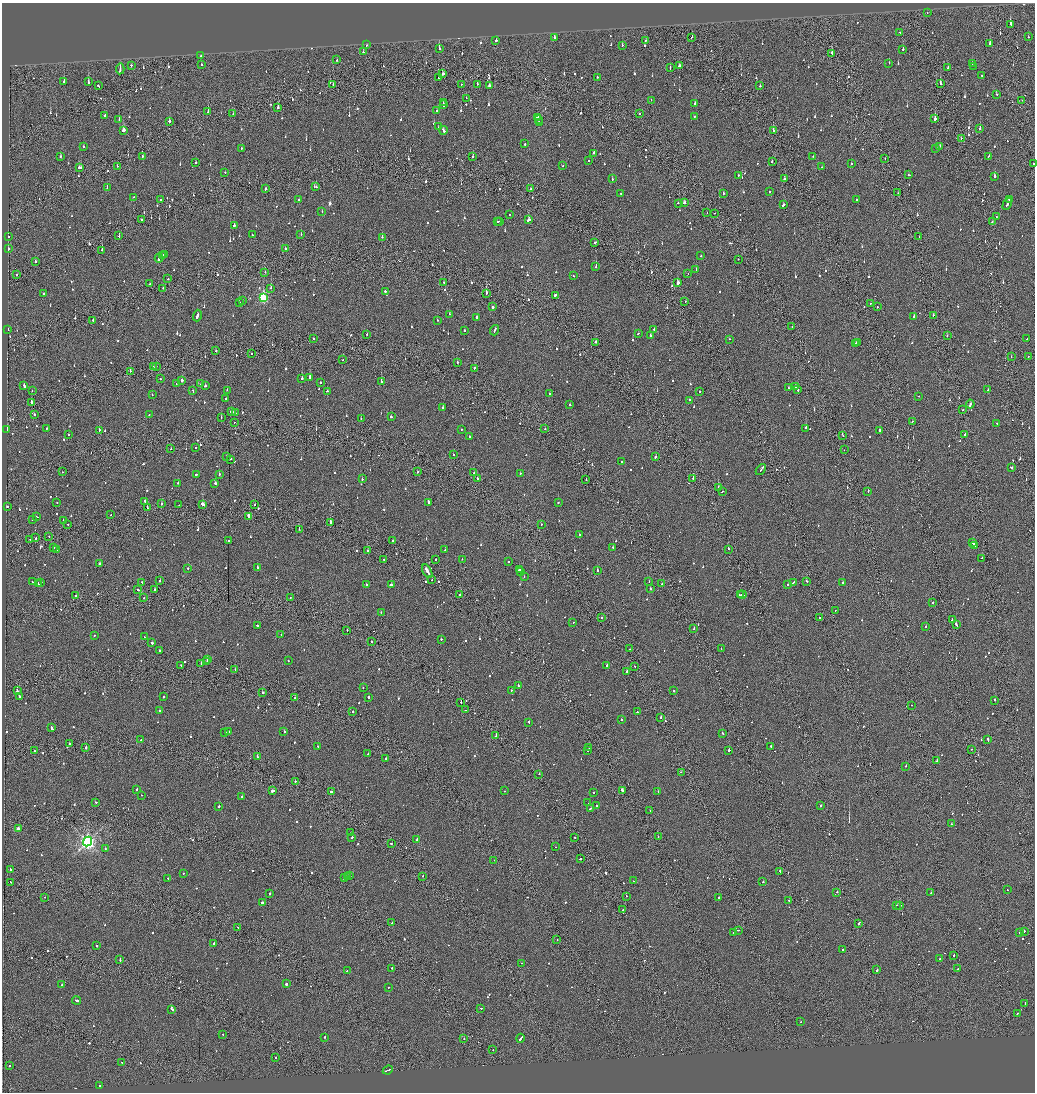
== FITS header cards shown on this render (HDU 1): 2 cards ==
NAXIS1  =                 2065
NAXIS2  =                 2180

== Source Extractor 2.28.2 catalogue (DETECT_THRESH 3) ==
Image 2065 x 2180 px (HDU 1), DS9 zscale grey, zoomed out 1/2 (1 PNG px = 2 x 2 image px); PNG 1037 x 1094 px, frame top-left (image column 1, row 2179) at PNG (2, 3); each listed source drawn as its Kron ellipse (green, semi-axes under 4 px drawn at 4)
Background -0.0993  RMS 0.063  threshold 0.188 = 3 sigma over >= 5 px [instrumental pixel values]
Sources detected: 1227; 74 cannot appear on this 1/2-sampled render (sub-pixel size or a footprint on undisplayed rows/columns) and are neither listed nor drawn; of the other 1153, the 500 brightest by FLUX_AUTO listed and drawn (653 fainter detections omitted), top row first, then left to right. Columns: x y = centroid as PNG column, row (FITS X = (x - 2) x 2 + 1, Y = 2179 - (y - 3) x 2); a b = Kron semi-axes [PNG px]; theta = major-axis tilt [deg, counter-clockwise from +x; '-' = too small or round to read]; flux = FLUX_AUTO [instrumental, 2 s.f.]
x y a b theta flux
927 13 2 1 - 46
1010 24 3 3 - 420
900 32 2 1 - 56
692 37 2 1 - 57
1028 37 2 2 - 150
554 38 2 2 - 250
646 40 2 2 - 46
496 41 2 2 - 180
990 44 3 2 - 140
367 45 2 2 - 49
622 45 2 2 - 79
439 48 2 2 - 140
903 49 2 2 - 120
363 52 2 2 - 200
832 53 2 1 - 140
201 56 2 2 - 71
337 60 2 2 - 60
889 63 2 2 - 96
972 63 2 2 - 85
201 64 2 2 - 55
131 65 2 2 - 86
679 66 2 2 - 63
974 66 2 2 - 53
670 68 3 2 - 68
948 68 2 2 - 72
120 69 5 2 - 290
443 74 3 2 - 90
982 76 2 2 - 81
597 77 2 2 - 130
438 78 2 1 - 130
64 82 3 2 - 73
88 82 2 2 - 110
940 83 2 2 - 240
333 84 2 2 - 65
461 84 2 1 - 53
477 84 2 2 - 98
98 86 3 2 - 86
489 86 2 2 - 52
760 86 2 2 - 51
996 94 2 2 - 58
466 98 2 1 - 290
651 100 2 2 - 48
1022 100 2 2 - 64
443 102 2 1 - 140
694 103 2 2 - 48
443 105 2 2 - 200
278 107 3 2 - 110
437 111 2 2 - 45
208 112 2 2 - 89
233 114 2 1 - 45
639 114 3 2 - 94
105 115 2 2 - 83
537 117 3 2 - 210
694 117 2 2 - 110
935 119 2 2 - 970
119 120 2 2 - 220
538 120 3 2 - 140
169 121 2 2 - 220
539 122 3 2 - 130
438 127 2 1 - 120
980 129 2 2 - 290
123 130 3 2 - 620
443 130 4 2 - 230
773 131 2 2 - 140
961 138 2 1 - 50
525 144 2 2 - 58
940 146 2 2 - 78
83 147 2 2 - 49
242 148 2 2 - 140
936 148 3 2 - 110
594 153 2 2 - 370
60 156 2 2 - 54
142 156 2 2 - 95
813 156 2 2 - 120
989 156 2 2 - 69
473 157 2 2 - 74
885 158 2 1 - 150
589 160 2 2 - 81
772 162 2 2 - 280
196 163 2 2 - 120
851 164 2 2 - 92
1033 164 2 1 - 73
117 166 2 1 - 56
562 166 2 2 - 47
80 167 4 2 - 170
821 167 2 2 - 79
225 172 2 2 - 82
738 175 2 2 - 70
909 175 3 2 - 120
995 176 2 2 - 240
612 179 2 2 - 120
785 179 2 2 - 76
107 187 4 2 - 68
316 187 2 2 - 48
266 188 2 1 - 71
531 188 2 1 - 51
769 192 2 2 - 46
621 193 2 2 - 87
723 193 2 2 - 50
898 193 2 1 - 110
134 197 2 1 - 63
160 200 2 2 - 57
299 200 2 2 - 330
856 200 2 2 - 83
1009 200 2 2 - 83
678 203 2 2 - 170
684 203 3 2 - 120
1007 204 6 2 63 280
783 205 3 2 - 110
322 211 2 2 - 53
707 213 2 1 - 110
715 213 2 1 - 52
509 214 2 2 - 47
996 216 2 2 - 52
141 219 2 1 - 55
528 220 3 2 - 130
500 221 2 2 - 57
992 221 2 2 - 110
497 222 2 2 - 110
234 225 2 2 - 90
301 234 2 2 - 56
252 235 2 2 - 47
8 236 2 2 - 120
119 236 2 2 - 110
382 237 2 2 - 46
919 237 2 1 - 53
595 242 3 2 - 77
8 249 2 2 - 68
285 249 2 2 - 49
102 250 2 2 - 120
165 254 2 2 - 79
162 255 4 2 - 160
701 256 2 2 - 77
159 258 4 2 - 210
738 259 2 2 - 49
35 261 2 2 - 59
596 267 2 2 - 120
696 270 2 1 - 120
265 272 2 1 - 63
688 273 2 2 - 70
16 274 2 2 - 48
573 276 2 2 - 110
168 279 2 2 - 110
444 283 2 2 - 120
678 283 3 2 - 150
149 284 2 2 - 58
163 288 2 1 - 230
271 288 2 2 - 250
385 291 3 2 - 120
44 293 2 2 - 86
486 293 3 2 - 300
556 295 3 2 - 110
263 298 4 3 - 1200
242 300 2 2 - 66
685 301 2 2 - 53
239 302 2 2 - 350
870 303 2 1 - 110
492 307 2 2 - 1300
878 307 2 2 - 120
449 314 2 2 - 55
197 315 6 2 73 220
933 315 2 2 - 130
914 316 2 2 - 92
477 317 2 2 - 100
93 320 2 1 - 160
437 320 2 2 - 120
792 327 2 1 - 75
8 329 2 2 - 170
654 329 2 2 - 57
464 330 2 2 - 57
495 330 5 2 - 120
638 333 2 2 - 110
367 334 2 1 - 78
650 336 2 2 - 80
947 336 2 1 - 46
313 338 2 2 - 45
729 339 2 2 - 280
1027 339 2 1 - 59
596 342 2 1 - 180
858 342 2 2 - 70
855 343 3 2 - 71
216 351 2 1 - 49
251 353 2 1 - 66
1011 357 2 1 - 59
1028 357 2 2 - 52
343 360 2 1 - 48
457 362 2 2 - 57
156 366 2 2 - 100
153 367 2 1 - 45
474 368 3 2 - 56
130 371 2 1 - 100
310 377 3 2 - 280
302 378 2 2 - 250
160 379 2 2 - 54
182 380 2 2 - 1200
381 381 2 2 - 270
320 382 2 2 - 77
177 383 2 2 - 55
201 384 2 2 - 54
24 386 2 2 - 160
205 386 2 2 - 62
796 387 3 2 - 140
788 388 2 1 - 190
797 389 3 2 - 160
32 390 2 2 - 58
227 390 2 2 - 46
988 390 2 2 - 47
193 391 3 2 - 150
327 391 2 2 - 64
699 392 2 2 - 53
549 394 2 2 - 74
152 395 2 2 - 49
919 396 2 2 - 61
226 399 2 2 - 59
689 400 2 2 - 130
31 402 2 2 - 320
970 404 4 2 - 150
570 405 2 2 - 370
443 407 2 2 - 90
963 409 2 1 - 45
232 412 3 2 - 340
235 413 2 1 - 120
34 414 2 2 - 260
149 414 2 2 - 47
391 417 2 2 - 99
221 418 2 1 - 47
361 419 2 2 - 52
234 422 2 1 - 56
912 422 3 2 - 55
997 424 2 2 - 81
47 428 2 2 - 47
806 428 2 2 - 160
7 429 2 2 - 110
461 429 2 2 - 52
545 429 2 1 - 71
99 430 2 2 - 78
880 430 2 2 - 81
68 434 2 1 - 130
965 434 2 2 - 160
843 435 2 1 - 50
469 437 2 2 - 67
195 447 2 2 - 80
171 449 2 2 - 50
844 450 2 1 - 46
453 455 2 2 - 58
227 456 3 2 - 120
655 457 2 2 - 94
230 459 3 2 - 71
622 462 2 2 - 50
1012 468 2 2 - 92
761 470 6 1 51 540
62 472 2 1 - 51
418 472 2 2 - 53
474 472 2 1 - 150
520 473 2 2 - 120
196 474 3 2 - 83
219 475 2 2 - 97
477 478 2 2 - 78
693 478 2 2 - 110
362 479 2 2 - 97
586 479 2 2 - 62
178 483 2 2 - 50
215 483 2 2 - 300
718 488 3 2 - 370
723 491 2 1 - 120
868 491 3 2 - 99
57 502 2 2 - 45
145 502 4 2 - 150
428 502 3 2 - 130
558 502 2 2 - 85
161 503 3 2 - 77
203 504 4 3 - 140
179 505 2 1 - 78
255 505 2 2 - 67
7 506 2 2 - 79
147 508 3 2 - 76
111 514 2 1 - 150
249 516 3 2 - 140
36 517 3 2 - 98
32 519 2 2 - 58
63 520 2 2 - 57
330 523 2 2 - 1100
67 524 2 2 - 51
541 525 2 2 - 100
299 529 2 2 - 63
579 535 2 2 - 150
49 536 2 1 - 92
35 538 2 2 - 73
30 539 2 1 - 47
229 541 2 2 - 75
393 541 2 2 - 58
973 542 3 2 - 250
974 545 3 1 - 130
54 547 2 1 - 66
613 547 2 2 - 70
728 549 2 2 - 87
57 550 2 1 - 260
445 550 2 2 - 50
368 551 2 2 - 97
982 558 2 1 - 51
384 559 2 1 - 84
436 559 2 2 - 100
462 559 2 1 - 49
508 562 2 2 - 150
100 564 2 2 - 49
257 567 3 2 - 180
188 568 2 2 - 57
519 570 2 2 - 150
597 570 2 2 - 470
427 571 7 2 -61 500
520 572 2 1 - 87
524 577 2 2 - 61
432 580 2 1 - 63
160 581 2 2 - 170
806 581 2 2 - 72
32 582 2 2 - 66
41 582 2 2 - 47
142 582 2 2 - 58
649 582 2 1 - 45
843 582 2 2 - 62
793 583 3 1 - 110
38 584 3 2 - 140
662 584 2 1 - 120
366 585 2 2 - 53
391 585 2 2 - 100
788 585 2 2 - 210
138 589 2 1 - 230
650 589 2 2 - 100
154 590 2 2 - 46
740 594 3 2 - 78
742 594 4 1 - 140
460 595 2 2 - 230
76 596 2 1 - 180
290 597 2 1 - 46
144 598 2 2 - 65
933 602 2 2 - 47
835 611 2 1 - 50
381 612 2 2 - 45
602 617 2 1 - 250
819 617 2 2 - 62
952 620 2 2 - 55
573 623 2 1 - 120
956 624 3 2 - 150
257 625 2 2 - 110
926 627 2 2 - 200
694 628 2 2 - 45
347 630 2 1 - 56
94 635 2 2 - 57
281 635 2 1 - 69
144 637 2 2 - 46
441 639 2 2 - 110
371 642 2 1 - 310
152 643 2 2 - 170
630 649 2 1 - 78
721 649 2 1 - 51
160 650 2 2 - 47
207 659 2 2 - 81
207 661 2 1 - 75
288 661 2 2 - 47
201 664 2 1 - 62
181 665 2 1 - 68
607 665 2 2 - 270
635 666 2 2 - 61
235 669 2 2 - 63
627 671 2 2 - 470
518 686 3 2 - 280
363 687 2 2 - 46
17 691 2 2 - 150
511 691 2 2 - 50
674 691 2 2 - 77
263 693 2 2 - 100
19 696 3 2 - 110
164 697 2 2 - 130
368 697 3 2 - 120
294 698 2 1 - 52
995 700 2 2 - 89
461 702 2 1 - 47
911 705 2 1 - 110
465 710 2 1 - 100
160 711 2 2 - 52
353 711 2 2 - 69
637 712 2 2 - 68
661 717 2 2 - 270
622 720 2 2 - 100
529 722 3 2 - 100
52 728 4 2 - 240
284 731 2 2 - 69
225 732 2 2 - 55
228 732 2 2 - 45
722 733 3 2 - 50
496 736 2 1 - 69
988 739 3 2 - 140
141 740 2 1 - 57
69 744 2 2 - 73
317 746 2 2 - 57
771 746 2 2 - 110
86 748 2 2 - 210
589 748 2 1 - 53
971 749 2 2 - 45
729 750 2 1 - 450
34 751 2 2 - 47
588 751 2 2 - 48
368 754 2 2 - 66
257 757 2 1 - 97
385 758 2 2 - 50
937 761 4 2 - 140
906 766 2 2 - 130
681 772 2 1 - 47
539 774 2 2 - 77
295 781 2 2 - 50
137 789 2 2 - 91
622 790 3 2 - 160
272 791 3 2 - 280
504 791 2 2 - 51
658 791 2 2 - 130
331 792 2 2 - 290
594 793 2 2 - 59
141 795 2 2 - 45
242 796 2 2 - 210
96 802 2 2 - 79
588 803 2 2 - 160
219 806 2 2 - 100
597 806 2 2 - 46
821 806 2 2 - 230
590 808 3 1 - 100
650 811 2 2 - 56
951 824 2 2 - 73
18 829 3 2 - 110
351 832 2 1 - 45
352 837 2 2 - 77
575 837 2 2 - 68
658 837 2 1 - 55
417 839 3 2 - 160
88 841 5 4 - 4400
391 843 2 2 - 59
555 847 2 1 - 73
105 848 2 2 - 55
580 859 2 2 - 50
494 860 2 1 - 68
10 869 2 2 - 74
780 871 2 2 - 200
183 873 2 2 - 47
350 876 2 2 - 130
423 876 2 1 - 260
348 877 3 1 - 130
345 878 3 2 - 200
168 879 2 2 - 62
633 881 2 2 - 51
10 882 2 1 - 52
763 882 2 2 - 93
1007 890 2 1 - 46
837 892 2 1 - 130
931 892 2 2 - 290
270 894 2 2 - 81
626 896 2 1 - 48
44 897 2 1 - 69
719 897 2 2 - 230
789 900 2 2 - 73
262 902 2 2 - 730
897 905 2 2 - 76
900 905 3 1 - 130
623 909 2 1 - 73
392 923 3 2 - 160
859 923 4 1 - 160
238 928 2 2 - 120
738 930 2 2 - 63
1024 931 2 2 - 82
1019 932 2 2 - 75
733 933 2 2 - 61
557 939 2 1 - 99
214 943 2 2 - 51
96 946 2 2 - 52
843 950 2 2 - 300
954 955 2 1 - 62
120 959 3 2 - 85
939 959 3 1 - 100
521 963 3 2 - 250
392 968 2 2 - 89
958 969 2 1 - 140
347 970 2 2 - 82
877 970 3 2 - 260
286 984 2 2 - 270
62 985 2 2 - 130
389 987 2 1 - 70
77 1001 4 2 - 200
1025 1004 3 2 - 130
480 1008 2 2 - 67
172 1009 3 2 - 180
1017 1014 2 2 - 71
801 1022 2 1 - 85
223 1034 2 2 - 44
325 1037 2 2 - 210
520 1038 4 2 - 150
464 1039 2 1 - 66
493 1050 2 2 - 63
275 1057 2 2 - 130
122 1062 2 1 - 46
9 1066 2 2 - 210
388 1070 5 2 - 180
99 1085 2 2 - 45
At the frame edge (FLAGS 8, measured only in part): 1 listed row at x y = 1033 164
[653 fainter detections neither listed nor drawn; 74 sub-pixel or undisplayed-footprint detections neither listed nor drawn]